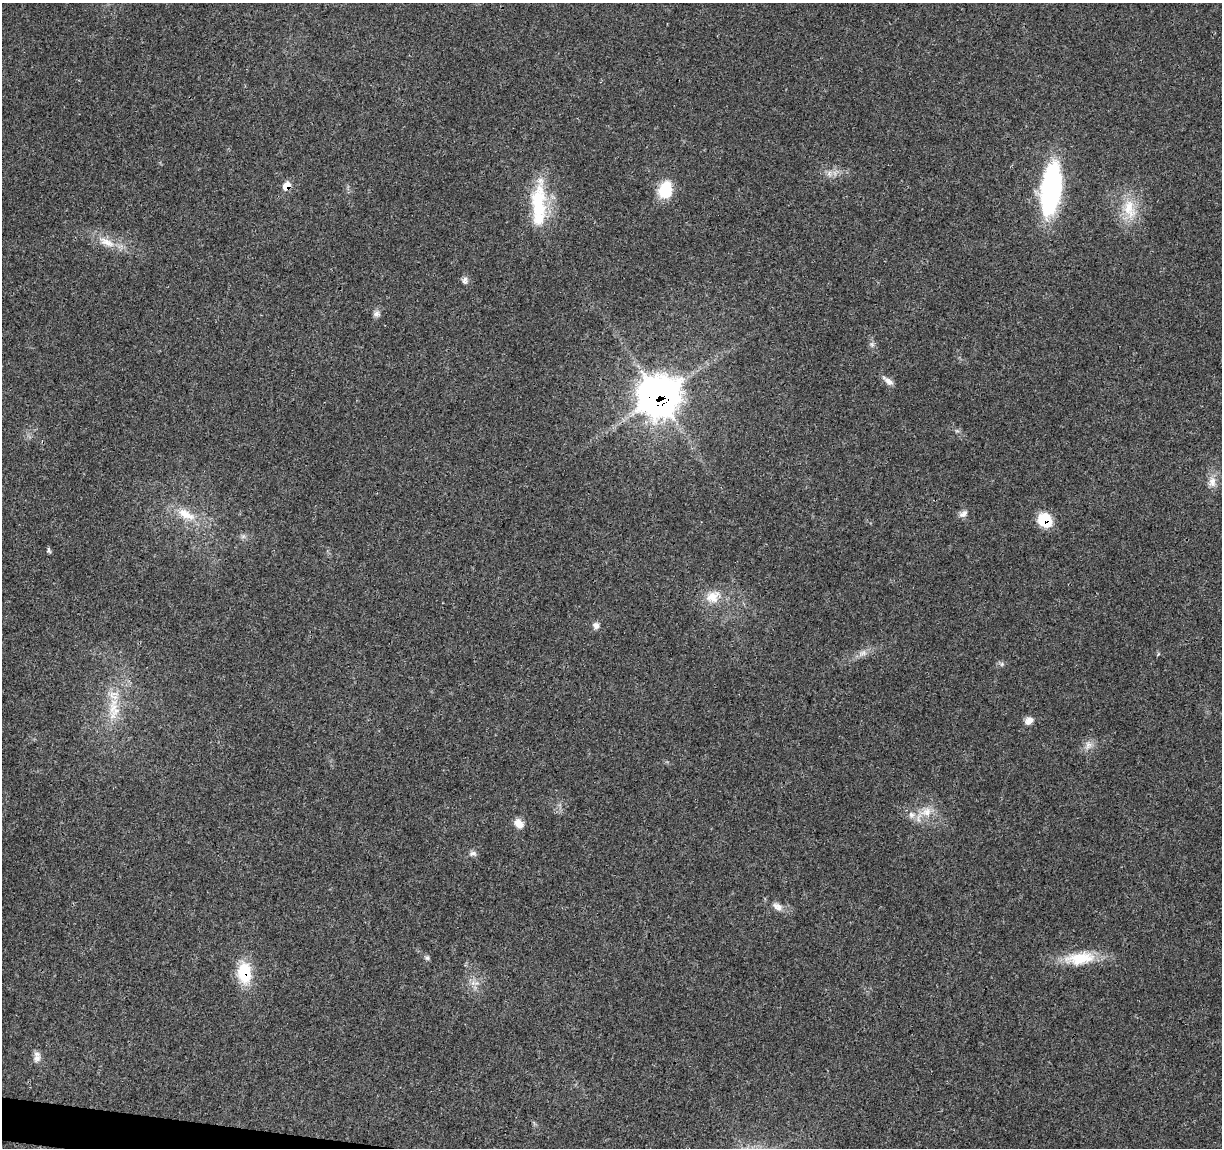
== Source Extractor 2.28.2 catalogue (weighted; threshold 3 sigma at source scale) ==
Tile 7 of 4 x 4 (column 3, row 2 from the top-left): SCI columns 2448-3667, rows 2526-3671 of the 4900 x 5106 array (HDU 1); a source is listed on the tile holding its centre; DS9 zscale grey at full resolution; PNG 1224 x 1150 px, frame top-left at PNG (2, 3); no overlay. Shown black and unused: <1% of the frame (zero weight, under 3 of 4 exposures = <1% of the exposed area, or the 3 px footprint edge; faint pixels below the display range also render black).
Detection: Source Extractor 2.28.2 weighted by HDU 2 'WHT'; one run over the whole footprint, this tile lists its part. Background 0.0199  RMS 0.0029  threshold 0.0128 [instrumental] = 3 sigma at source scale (4.5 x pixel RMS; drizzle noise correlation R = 1.50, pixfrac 1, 0.0396/0.0396 arcsec/px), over >= 5 px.
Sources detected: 35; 2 inside a brighter listed object's ellipse — not listed separately; the other 33 listed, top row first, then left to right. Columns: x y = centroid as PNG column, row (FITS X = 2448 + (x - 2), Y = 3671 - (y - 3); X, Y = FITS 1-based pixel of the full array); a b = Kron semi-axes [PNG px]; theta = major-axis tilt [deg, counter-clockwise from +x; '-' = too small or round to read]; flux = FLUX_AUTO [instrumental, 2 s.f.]
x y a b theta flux
829 173 9 6 88 1.1
287 186 9 7 51 3.4
1051 189 52 19 82 51
665 190 20 15 74 8.1
538 204 58 19 88 18
1129 209 32 16 -75 8.6
106 242 27 10 -25 4.6
465 280 11 7 80 1
377 314 9 8 - 1.1
872 344 7 6 - 0.74
888 381 16 6 -36 1.6
658 396 17 16 - 420
1212 482 16 11 80 2.6
186 514 29 11 -26 6.3
963 514 13 8 34 1.4
1045 520 12 11 - 10
243 536 7 4 -18 0.63
48 550 6 5 - 0.49
712 597 20 16 23 5.2
596 625 9 8 - 1.2
863 653 11 7 11 1.5
1002 664 7 4 71 0.46
113 708 41 11 83 8.2
1029 721 11 9 29 1.7
1088 745 12 9 78 1.9
926 812 17 13 16 4.5
518 823 12 9 -43 2.7
473 853 10 7 -2 1
779 907 12 9 -72 1.7
427 958 6 6 - 0.58
1080 958 43 16 6 10
244 972 21 13 -87 12
37 1059 11 9 54 1.6
Overlapping masked pixels (flux is a lower limit): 4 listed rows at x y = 287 186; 658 396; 1045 520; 244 972